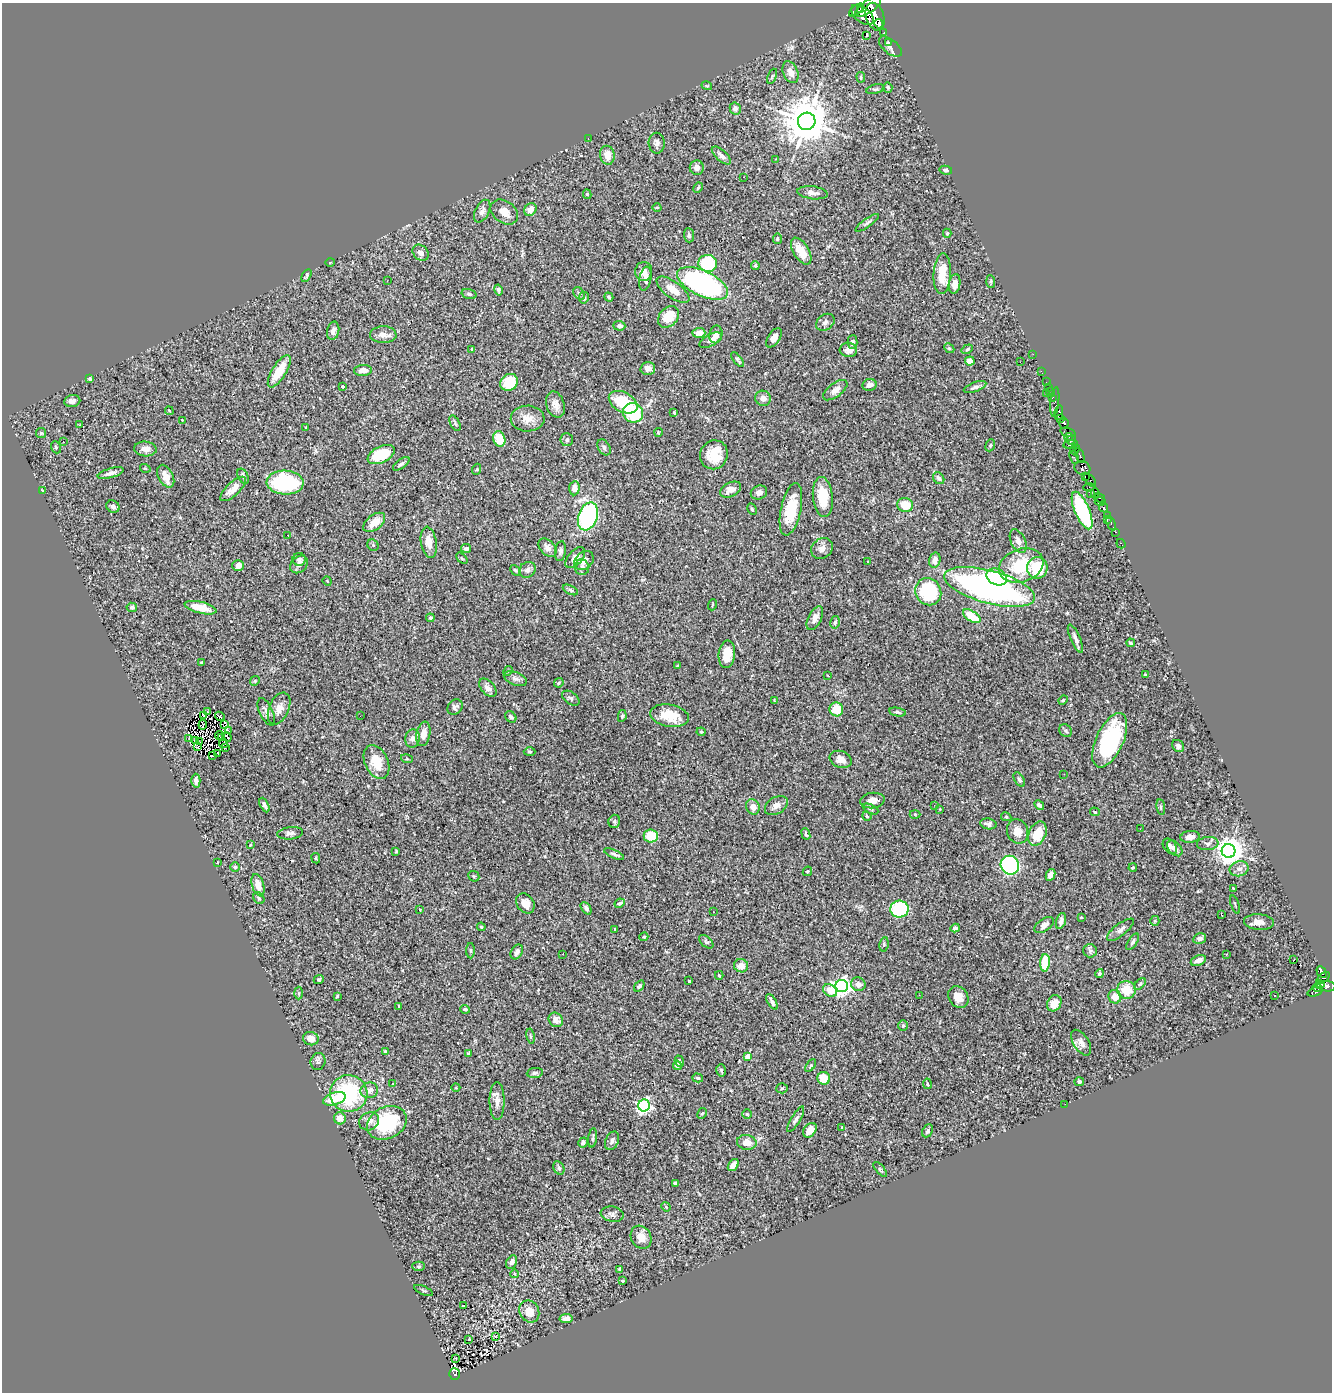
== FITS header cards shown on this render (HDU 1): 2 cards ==
NAXIS1  =                 1330
NAXIS2  =                 1390

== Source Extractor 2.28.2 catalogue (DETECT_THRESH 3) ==
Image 1330 x 1390 px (HDU 1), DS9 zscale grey, 1 PNG px = 1 image px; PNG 1334 x 1394 px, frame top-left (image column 1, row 1390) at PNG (2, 3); each listed source drawn as its Kron ellipse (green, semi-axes under 4 px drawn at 4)
Background 0.67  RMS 0.023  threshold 0.0676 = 3 sigma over >= 5 px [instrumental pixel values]
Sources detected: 404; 1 with non-positive FLUX_AUTO (blend fragments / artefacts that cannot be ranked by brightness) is neither listed nor drawn; the other 403 listed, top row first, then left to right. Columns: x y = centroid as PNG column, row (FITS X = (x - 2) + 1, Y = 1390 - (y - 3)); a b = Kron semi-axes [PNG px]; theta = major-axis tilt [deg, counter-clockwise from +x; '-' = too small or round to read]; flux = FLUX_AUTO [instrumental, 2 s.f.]
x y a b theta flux
868 7 15 6 35 4200
856 10 8 4 40 1200
860 10 3 2 - 670
862 15 13 7 -38 5500
875 17 14 9 -73 9500
879 24 5 4 - 2900
884 33 3 3 - 220
866 35 3 2 - 3.2
889 42 3 2 - 7.7
890 47 13 7 -39 6.3
790 72 11 7 -66 11
772 76 8 3 68 1.6
861 77 5 4 - 2
707 86 5 3 - 1.7
888 87 5 4 - 2.1
875 89 9 4 15 2.9
735 108 6 5 - 6
807 121 9 8 - 7100
588 139 3 2 - 1.2
657 143 10 8 -87 6.6
607 155 9 7 -80 14
721 155 12 5 -42 6.8
776 159 3 2 - 0.96
697 167 7 7 - 8.8
946 170 6 3 -13 2.9
743 177 2 2 - 19
698 188 5 3 - 2.1
812 193 15 6 -7 8.2
587 194 5 4 - 3.2
657 207 4 3 - 1.4
530 210 7 5 50 14
482 211 12 7 64 7.3
504 212 15 11 -35 16
867 223 14 4 36 3.6
947 233 4 4 - 2
689 235 7 5 -86 3.3
777 239 5 4 - 2.6
801 251 15 7 -58 24
421 253 9 7 -45 8.6
330 262 5 3 - 1.2
708 263 9 8 - 84
755 265 4 4 - 2.5
644 271 9 8 - 9.9
942 274 20 8 87 32
306 276 7 4 61 2.5
645 279 12 6 79 8.2
387 281 2 2 - 2.6
991 281 6 4 -85 2.2
702 283 27 12 -26 340
955 284 10 6 80 11
498 290 6 4 -77 3.5
673 290 19 8 -36 20
579 293 7 5 -49 3.3
469 294 7 4 -15 3.5
609 297 5 4 - 2.2
584 298 6 5 - 3.8
669 317 12 9 47 33
825 322 10 7 36 5.3
619 326 6 5 - 5.9
333 331 9 6 78 6.2
699 333 6 5 - 8.9
716 334 9 6 78 8.8
383 335 13 8 0 10
774 338 11 6 57 9.3
711 340 12 6 29 5.5
852 342 7 5 86 4.3
949 348 5 4 - 1.9
472 349 3 3 - 2
967 349 6 4 33 1.9
848 350 9 7 -4 9.8
1033 354 2 2 - 4.1
738 360 9 3 -52 2.5
970 361 5 4 - 13
1020 362 3 2 - 1.5
648 368 7 6 - 8.2
363 370 9 5 5 12
279 371 18 7 58 37
1041 371 2 2 - 14
90 379 4 3 - 2.3
509 382 9 8 - 54
1046 382 2 2 - 16
870 385 7 6 - 8.1
343 386 3 3 - 2.4
975 387 12 4 20 4.5
1048 388 3 2 - 24
835 390 14 7 37 10
1051 392 4 3 - 17
1046 393 4 2 - 120
1052 397 3 2 - 43
763 398 8 7 - 10
72 401 8 6 7 6.4
623 402 15 9 -29 57
1055 402 15 4 84 110
555 405 13 9 -73 12
169 411 4 3 - 1.6
674 412 3 3 - 1.7
1059 412 7 4 79 890
633 413 10 9 - 83
528 418 17 13 1 18
1060 418 3 3 - 570
182 420 3 3 - 0.91
455 423 8 4 -63 2.7
1064 423 5 4 - 820
79 425 3 2 - 2.7
306 427 3 2 - 1
658 432 4 2 - 1.2
1068 432 8 3 -18 66
41 433 5 5 - 2.4
1068 437 4 2 - 360
499 439 8 6 -74 36
567 440 6 6 - 4
1071 440 5 4 - 250
63 441 2 2 - 52
1070 444 7 4 10 730
990 445 6 4 68 2
56 447 6 4 -69 2.2
604 447 8 5 -58 4.2
145 449 11 7 -5 8.6
1075 449 5 3 - 410
381 455 15 8 25 59
714 455 14 13 - 37
1080 456 8 4 -70 370
1074 457 7 3 -66 350
401 464 9 4 35 3.8
145 468 5 3 - 1.2
1082 468 8 7 - 1400
477 469 5 3 - 1.3
111 473 13 5 16 7.9
166 476 12 7 -62 14
243 476 8 5 -62 4.9
1085 477 3 3 - 660
939 478 6 5 - 4.9
1090 480 8 3 -53 1100
285 483 18 12 -3 150
1089 487 6 3 8 290
574 488 7 5 85 10
233 489 16 6 44 15
731 490 11 7 27 12
42 491 4 3 - 2.1
759 493 8 6 24 7.3
1090 493 3 2 - 33
1095 493 5 2 - 96
823 497 20 10 -84 40
1099 498 6 3 -14 100
1100 501 5 4 - 79
905 505 8 7 - 29
113 506 7 6 - 5.2
1104 507 5 3 - 820
752 509 6 3 -63 2.2
791 509 27 10 78 48
1082 510 20 7 -67 160
1107 515 4 2 - 180
588 516 14 9 71 240
1107 520 4 3 - 22
374 522 12 7 38 22
1111 524 7 3 -69 57
1116 532 3 2 - 31
288 535 3 2 - 1.1
1018 541 12 7 -64 8.5
429 542 15 8 -81 16
1121 544 5 3 - 24
373 545 6 5 - 2.5
466 548 5 4 - 4.2
547 548 11 7 -48 7
822 548 11 9 39 9.6
560 551 10 5 83 4.2
462 558 6 2 -45 1.3
575 558 12 7 48 12
299 559 6 6 - 2.9
584 560 11 8 45 10
935 560 7 5 77 10
867 561 3 3 - 2.6
299 564 10 7 45 6.6
238 565 6 5 - 8.9
1021 566 23 16 19 70
582 567 8 7 - 6
1037 568 11 10 - 55
516 570 6 4 -44 2.5
527 570 9 7 37 7.2
997 577 11 8 -25 42
327 581 5 4 - 1.4
990 587 47 16 -15 520
570 590 8 4 -26 3.4
928 592 14 13 - 110
712 605 5 3 - 1.3
132 607 5 4 - 4.3
200 608 16 5 -14 30
972 616 10 5 -32 36
430 618 4 4 - 2.2
815 618 13 6 63 8.7
835 622 6 4 75 2.5
1075 638 15 5 -66 6.5
1131 643 4 3 - 2.3
727 654 14 8 84 26
202 662 4 2 - 1.5
677 666 3 2 - 1.1
508 671 5 4 - 1.8
1145 675 4 3 - 1.3
828 676 2 2 - 1.4
515 679 12 6 -21 6.2
255 681 5 4 - 2.1
559 683 5 4 - 1.9
488 688 11 6 -49 6.3
571 698 10 6 -34 3.4
1063 700 5 4 - 1.6
774 701 4 2 - 1.2
455 707 8 7 - 5.1
279 708 17 10 66 13
836 709 7 7 - 31
208 712 3 2 - 0.55
266 712 15 6 -65 7.6
897 712 8 4 -11 2.7
203 716 3 2 - 1.3
220 716 5 2 - 1.6
360 716 2 2 - 3.4
622 716 6 4 80 1.9
670 716 19 11 -11 38
511 717 6 5 - 4.6
203 725 5 2 - 0.65
225 725 3 2 - 200
228 730 2 2 - 550
1066 731 7 6 - 3.1
701 732 4 4 - 1.7
423 734 12 7 81 13
219 735 4 2 - 1.1
222 737 3 2 - 1.3
227 737 5 2 - 2.2
189 738 3 2 - 1
413 738 9 7 84 6.5
195 740 3 2 - 1.6
1110 740 29 13 65 150
200 742 3 2 - 2
223 743 5 2 - 1.1
198 746 2 2 - 1.3
1178 746 7 5 -51 3.7
225 748 3 2 - 3.1
529 752 6 4 -2 1.9
217 753 3 2 - 0.49
212 756 3 2 - 4.2
407 759 6 4 -17 1.8
841 759 11 8 -20 11
376 762 18 11 -65 30
1064 774 2 2 - 3.3
1019 779 8 4 -59 4
196 781 7 4 89 5.5
872 800 12 7 7 12
264 805 8 3 -63 4.4
776 805 12 8 32 8.9
934 805 2 2 - 2.3
1039 805 5 4 - 4.9
753 807 8 6 -66 11
1161 807 8 4 -82 2.4
871 809 8 3 -26 2.2
940 809 2 2 - 1.4
1095 812 5 3 - 1.8
915 814 5 3 - 1.3
867 816 5 4 - 1.9
1006 817 5 4 - 1.7
614 821 7 6 - 3.5
988 824 8 5 -10 5.5
1140 829 3 2 - 1.7
1017 831 12 10 -71 15
290 833 13 6 6 5.8
806 834 6 4 -68 2.9
1037 834 13 8 66 37
651 836 7 6 - 32
1190 837 9 6 6 8.8
1208 844 11 6 6 5.2
250 845 4 3 - 1.3
1170 846 8 6 -51 6.2
1175 848 9 6 -47 6.9
396 851 3 2 - 1.1
1228 851 7 7 - 1800
614 854 10 4 -23 3.5
316 858 5 4 - 1.8
217 862 3 2 - 0.96
1010 865 10 9 - 240
235 867 4 4 - 2.2
1133 867 4 3 - 1.5
1239 869 10 7 15 8
807 871 5 4 - 1.9
1051 875 6 4 62 8.4
474 876 6 5 - 2.2
258 885 11 6 -73 14
1233 888 3 2 - 0.97
259 898 6 5 - 3
525 903 11 8 -54 12
620 903 5 3 - 2.7
1235 904 9 2 -69 1.7
586 908 7 4 -54 3.9
900 909 9 8 - 110
420 910 3 2 - 0.93
714 912 3 2 - 1
1221 915 4 2 - 1.1
1081 917 4 2 - 1.1
1061 921 8 4 74 6.3
1155 921 5 4 - 2
1259 922 15 8 -4 12
1044 925 11 6 35 8.7
481 927 4 3 - 1.7
955 928 4 4 - 3.3
615 929 3 3 - 1.8
1120 930 16 6 38 7
644 937 4 3 - 1.6
1200 939 6 5 - 6.1
706 942 8 5 -44 3.2
1133 942 9 4 57 3.6
884 944 7 4 81 2.2
470 951 7 4 -89 2.1
1090 951 7 6 - 3.8
517 952 8 5 60 7.1
563 954 3 2 - 2.4
1226 954 3 2 - 1.5
1198 960 8 5 24 7.3
1293 960 3 2 - 69
1045 963 8 5 87 46
741 966 7 6 - 15
1322 972 6 4 -60 290
1100 973 4 4 - 2.9
719 975 4 3 - 2.1
1323 978 8 3 38 400
319 979 5 4 - 2.9
689 981 3 3 - 2.4
858 984 7 6 - 6.6
1140 984 7 4 45 2.5
1320 985 4 3 - 450
639 986 6 4 55 3.1
842 986 6 6 - 620
1326 986 9 5 -8 800
1317 988 5 4 - 380
830 990 7 6 - 23
1126 990 9 9 - 31
1315 992 8 4 19 97
299 993 6 4 -88 2.2
919 995 2 2 - 3.2
337 996 4 3 - 1.6
1274 996 2 2 - 1.3
958 997 12 9 -51 17
1115 997 7 6 - 15
772 1002 8 3 -60 5.6
1054 1003 8 7 - 18
399 1006 3 2 - 1.1
465 1009 5 4 - 2.6
556 1020 8 6 -51 12
903 1026 5 5 - 2.1
530 1036 7 3 -79 1.8
311 1039 8 6 -16 14
1081 1043 14 7 -58 7.7
385 1052 4 3 - 2.7
468 1053 3 2 - 1.6
748 1056 4 4 - 18
318 1061 8 7 - 3.6
679 1061 6 4 -71 2.4
677 1065 4 4 - 4.2
811 1066 7 3 52 2
721 1070 6 4 -75 2.5
535 1073 8 5 8 3.3
698 1078 5 4 - 2.2
824 1078 6 6 - 28
1079 1082 4 4 - 4.2
393 1084 3 3 - 1.7
927 1084 5 2 - 1.5
456 1088 4 3 - 1.1
782 1088 5 5 - 2.7
369 1090 9 8 - 9.4
349 1093 19 18 - 140
334 1099 12 6 17 33
497 1101 19 7 89 12
1065 1104 2 2 - 8.3
644 1105 6 6 - 360
702 1113 6 4 60 2.4
747 1114 5 4 - 1.8
340 1118 6 6 - 13
796 1119 14 4 59 5
369 1121 10 8 29 9
387 1123 21 16 27 97
842 1127 4 4 - 1.4
810 1130 8 6 49 17
928 1131 7 5 63 4.5
593 1138 9 4 83 2.7
612 1141 9 6 65 5.5
583 1142 5 4 - 4.1
747 1142 10 7 -7 14
733 1165 6 4 51 8.8
559 1168 7 5 -62 3.6
880 1169 9 3 -50 1.9
675 1183 4 3 - 2.9
666 1207 5 4 - 1.2
612 1214 11 7 -10 5.2
641 1237 12 10 -61 15
512 1262 7 5 63 6.3
419 1266 6 4 0 2.6
620 1269 4 3 - 4.4
515 1274 4 3 - 1.3
622 1281 3 3 - 1.4
424 1290 10 3 -24 2.2
464 1305 3 3 - 14
529 1311 11 9 -60 23
566 1319 6 4 8 6.1
495 1337 3 2 - 1.1
469 1339 3 3 - 2
456 1358 3 2 - 3.3
454 1374 5 5 - 80
At the frame edge (FLAGS 8, measured only in part): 1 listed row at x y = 868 7
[1 non-positive-flux detection neither listed nor drawn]